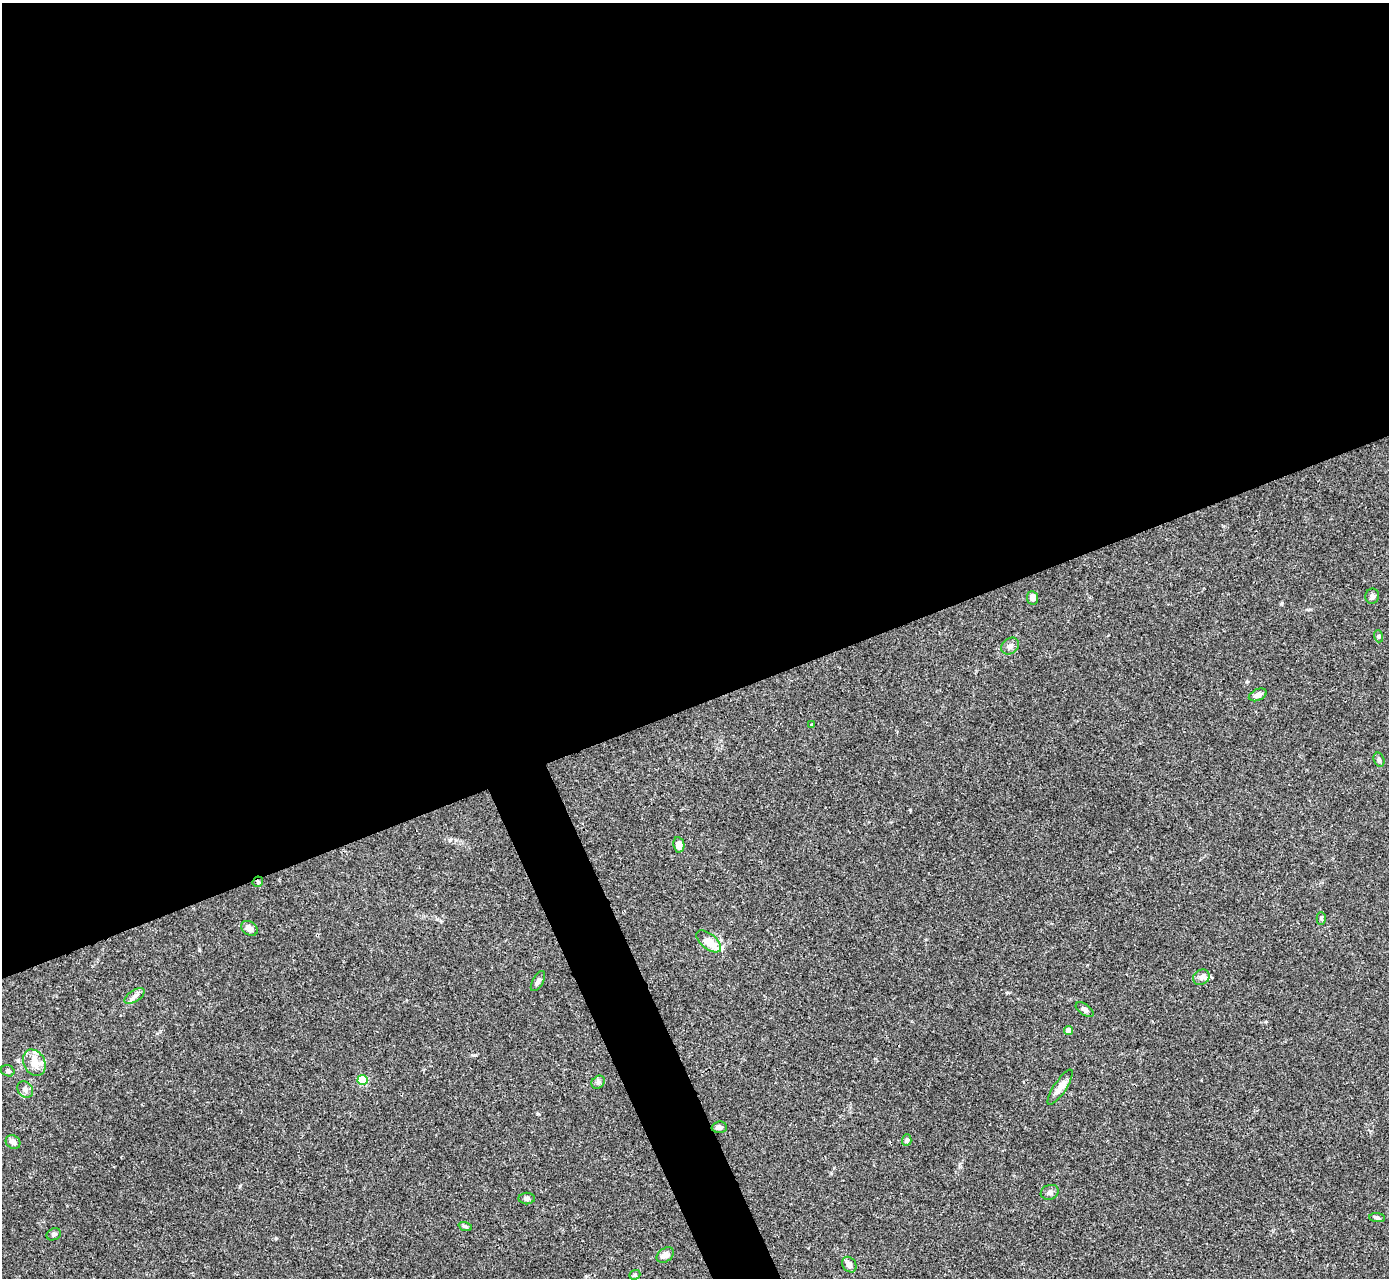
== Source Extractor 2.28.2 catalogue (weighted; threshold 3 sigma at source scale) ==
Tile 2 of 4 x 4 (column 2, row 1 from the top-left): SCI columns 1391-2777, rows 4112-5387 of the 5553 x 5542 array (HDU 1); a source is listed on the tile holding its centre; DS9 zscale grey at full resolution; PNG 1391 x 1280 px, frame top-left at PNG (2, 3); each listed source drawn as its Kron ellipse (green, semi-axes under 4 px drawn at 4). Shown black and unused: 57% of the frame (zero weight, under 3 of 4 exposures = <1% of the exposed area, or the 3 px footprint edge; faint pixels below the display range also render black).
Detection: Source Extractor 2.28.2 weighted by HDU 2 'WHT'; one run over the whole footprint, this tile lists its part. Background 0.0392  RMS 0.0028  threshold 0.0126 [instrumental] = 3 sigma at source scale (4.5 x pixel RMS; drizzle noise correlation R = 1.50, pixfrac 1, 0.05/0.05 arcsec/px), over >= 5 px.
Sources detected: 37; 3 inside a brighter listed object's ellipse — not listed separately; the other 34 listed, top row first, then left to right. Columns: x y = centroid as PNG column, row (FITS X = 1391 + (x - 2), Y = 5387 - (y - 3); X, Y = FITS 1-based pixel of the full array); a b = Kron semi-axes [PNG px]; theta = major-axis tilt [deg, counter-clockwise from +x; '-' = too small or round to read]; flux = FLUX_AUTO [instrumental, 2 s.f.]
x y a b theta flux
1372 596 7 7 - 0.81
1032 598 7 5 -83 1.5
1378 636 6 4 -72 0.4
1010 646 10 7 37 1.2
1258 695 9 5 23 1.2
812 725 4 3 - 0.22
1379 760 7 5 -73 0.58
679 845 8 5 -81 1.9
258 882 5 5 - 0.43
1321 918 6 4 -89 0.44
249 928 9 6 -34 1.5
709 941 15 7 -39 4.1
1201 977 9 7 34 1.1
538 981 11 5 60 0.9
135 996 11 5 32 1.1
1085 1009 10 5 -35 1
1069 1030 4 4 - 2.6
34 1063 14 10 -62 3.3
8 1071 7 5 -18 0.71
363 1080 5 5 - 16
598 1082 7 6 - 0.68
1060 1087 20 6 56 2.6
25 1090 9 7 -43 1.1
719 1127 7 5 3 1.1
907 1140 6 5 - 0.6
13 1142 8 6 -37 1
1050 1192 9 7 20 1.1
527 1199 8 6 0 0.82
1377 1218 8 4 -6 0.54
465 1226 7 4 -19 0.44
54 1234 7 5 26 0.68
665 1255 9 6 36 1.6
849 1265 8 6 -55 1.5
635 1275 6 4 21 0.42
Overlapping masked pixels (flux is a lower limit): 1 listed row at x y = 258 882
Unlisted compact peaks at least as high as the median listed source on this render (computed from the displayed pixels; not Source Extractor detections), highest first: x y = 910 810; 1282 603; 276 1238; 240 1186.